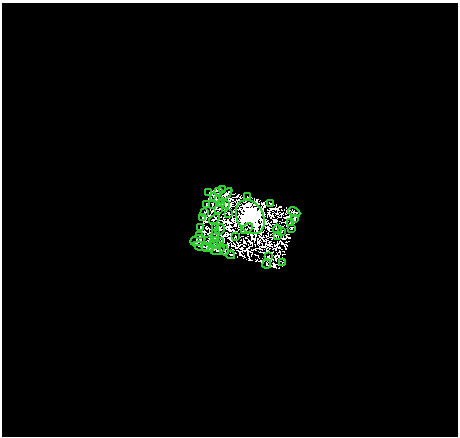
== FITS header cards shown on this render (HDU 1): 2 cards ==
NAXIS1  =                  456
NAXIS2  =                  434

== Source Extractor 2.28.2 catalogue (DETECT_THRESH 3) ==
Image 456 x 434 px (HDU 1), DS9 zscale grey, 1 PNG px = 1 image px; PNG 460 x 438 px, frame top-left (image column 1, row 434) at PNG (2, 3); each listed source drawn as its Kron ellipse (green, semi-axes under 4 px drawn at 4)
Background 11.6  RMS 1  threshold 3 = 3 sigma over >= 5 px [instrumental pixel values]
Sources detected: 83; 37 with non-positive FLUX_AUTO (blend fragments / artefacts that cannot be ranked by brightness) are neither listed nor drawn; the other 46 listed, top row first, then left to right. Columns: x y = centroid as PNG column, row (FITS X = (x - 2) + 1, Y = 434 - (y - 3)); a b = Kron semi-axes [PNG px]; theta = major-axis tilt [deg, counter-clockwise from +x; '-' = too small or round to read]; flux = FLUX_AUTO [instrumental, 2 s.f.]
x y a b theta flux
222 189 3 2 - 95
219 191 3 2 - 16
209 192 2 2 - 87
226 194 7 3 41 350
248 197 3 2 - 120
215 198 5 3 - 80
219 199 2 2 - 49
221 203 3 2 - 170
271 203 3 3 - 210
212 204 3 2 - 260
206 205 4 3 - 780
226 205 4 2 - 330
219 209 3 2 - 380
204 212 3 2 - 300
294 212 6 3 -25 140
229 213 2 2 - 210
250 217 18 13 -62 430000
202 218 3 3 - 320
295 218 3 3 - 560
214 219 6 3 39 100
290 223 3 2 - 120
200 227 3 2 - 290
216 227 2 2 - 200
292 228 3 2 - 130
220 229 5 4 - 98
247 229 6 2 35 140
277 229 4 3 - 70
281 231 3 2 - 370
215 233 2 2 - 100
200 236 3 2 - 9.4
278 236 3 2 - 39
236 237 2 2 - 100
214 238 2 2 - 49
198 240 7 5 14 940
209 240 3 2 - 130
220 242 3 2 - 60
213 244 3 2 - 260
217 244 4 2 - 46
201 246 8 2 -15 170
208 248 6 3 -11 580
218 250 7 3 19 490
224 250 5 3 - 11
231 255 4 2 - 250
268 257 2 2 - 240
282 262 3 2 - 170
267 264 5 2 - 430
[37 non-positive-flux detections neither listed nor drawn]